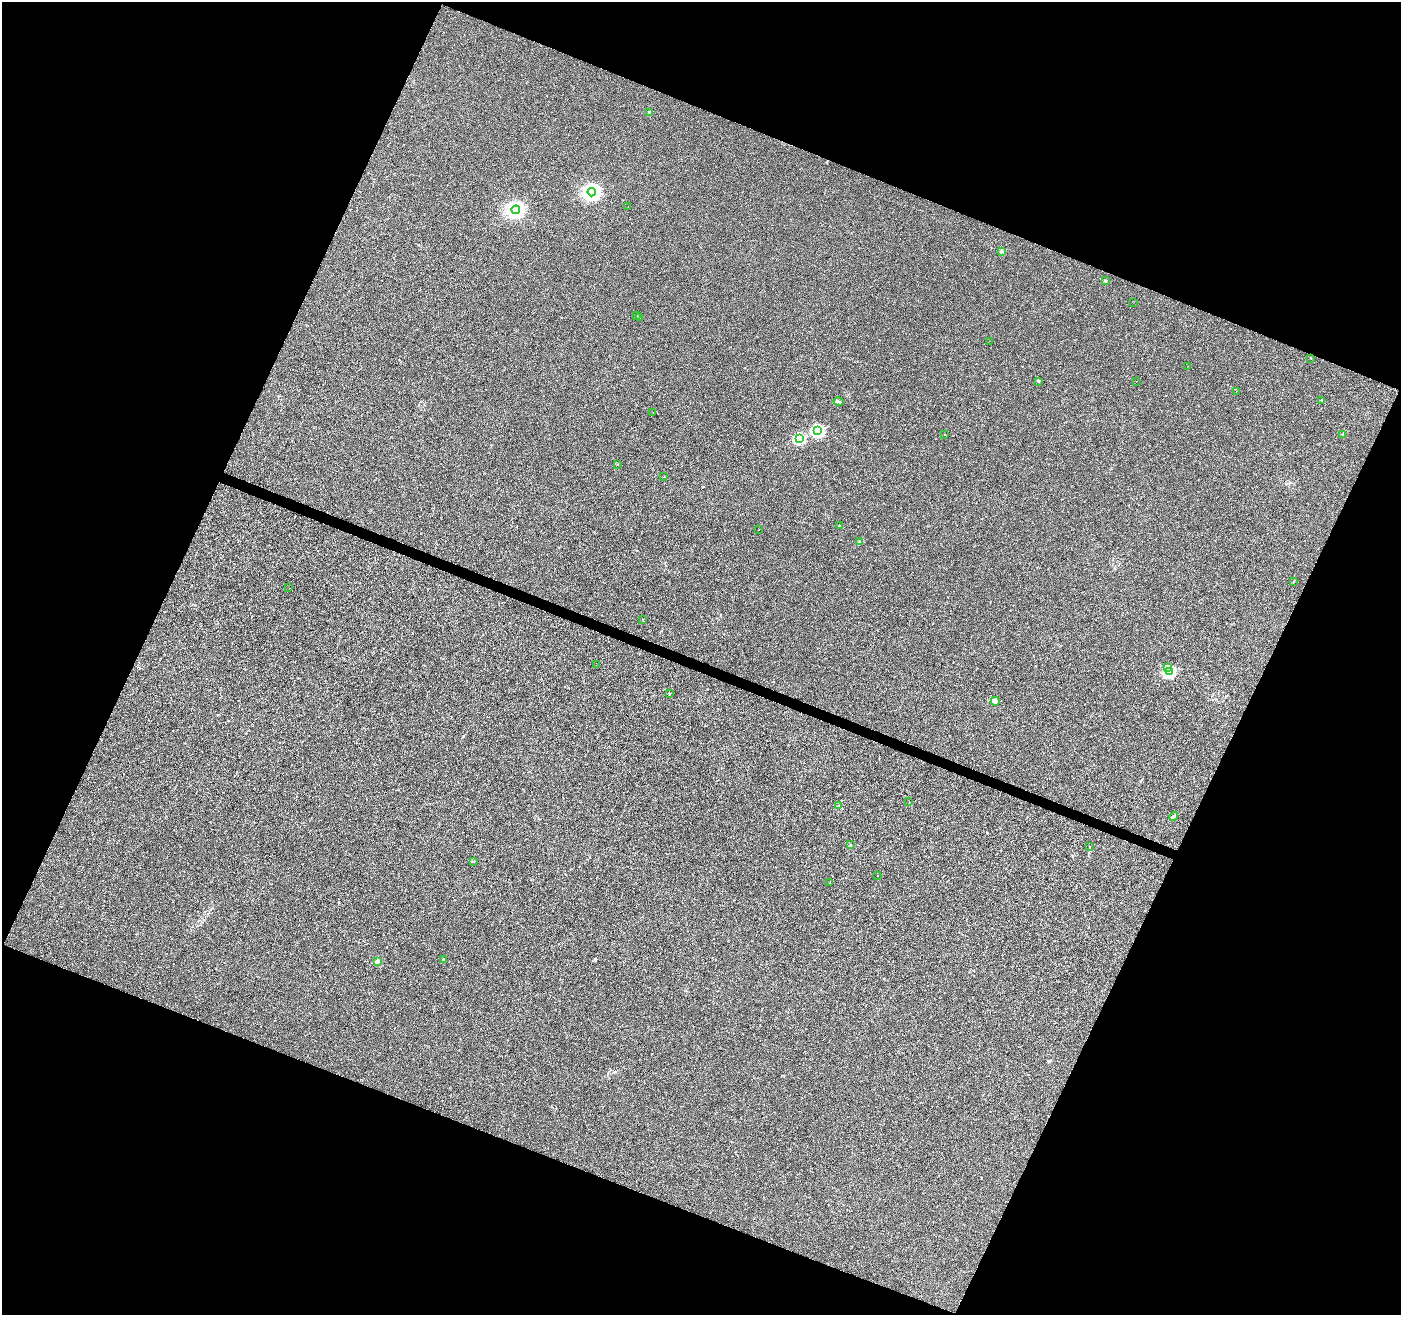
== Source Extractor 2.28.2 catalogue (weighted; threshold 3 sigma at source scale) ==
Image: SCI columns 8-5602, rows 272-5520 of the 5602 x 5727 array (HDU 1 of 3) = the unmasked area's bounding box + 8 px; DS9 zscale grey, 4 x 4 block average (1 PNG px = mean of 4 x 4 image px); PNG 1403 x 1317 px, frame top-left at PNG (2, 2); each listed source drawn as its Kron ellipse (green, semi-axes under 4 px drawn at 4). Shown black and unused: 43% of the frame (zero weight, under 3 of 4 exposures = <1% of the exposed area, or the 3 px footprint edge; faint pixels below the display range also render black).
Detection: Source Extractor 2.28.2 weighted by HDU 2 'WHT'. Background 1.73e-04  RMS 0.0017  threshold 0.00773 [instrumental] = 3 sigma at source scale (4.5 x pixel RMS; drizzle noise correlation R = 1.50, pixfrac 1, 0.0396/0.0396 arcsec/px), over >= 5 px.
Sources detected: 50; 3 cosmic-ray / hot-pixel residue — neither listed nor drawn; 2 coinciding with a brighter row at this scale — not listed separately; the other 45 listed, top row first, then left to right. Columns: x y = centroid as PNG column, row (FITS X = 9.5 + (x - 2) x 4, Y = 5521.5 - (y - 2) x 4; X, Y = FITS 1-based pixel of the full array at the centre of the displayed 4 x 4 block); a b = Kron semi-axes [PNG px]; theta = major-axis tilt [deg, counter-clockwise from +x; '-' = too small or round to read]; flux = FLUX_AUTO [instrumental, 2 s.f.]
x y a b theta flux
649 112 3 2 - 0.89
592 192 4 4 - 400
628 207 2 2 - 0.2
516 210 4 4 - 430
1001 251 2 2 - 5.4
1105 281 2 2 - 4.1
1134 302 2 2 - 0.13
636 315 2 2 - 0.22
639 318 2 2 - 0.37
989 341 2 2 - 0.32
1311 358 3 2 - 0.4
1187 366 2 2 - 0.18
1038 381 2 2 - 0.3
1136 381 2 2 - 0.14
1236 391 2 2 - 0.16
1321 400 2 2 - 1.4
838 401 5 2 - 1.4
653 413 2 2 - 0.34
818 430 2 2 - 110
945 435 2 2 - 0.25
1343 435 2 2 - 0.67
799 439 2 2 - 65
617 464 2 2 - 1.1
664 477 2 2 - 0.21
839 526 2 2 - 2.9
758 530 2 2 - 0.16
860 542 2 2 - 1.1
1294 581 2 2 - 0.42
289 588 2 2 - 0.15
642 620 2 2 - 0.43
596 665 2 2 - 1.5
1167 668 3 2 - 1.4
1169 672 2 2 - 62
669 693 2 2 - 1.9
995 701 4 2 - 1.9
909 802 2 2 - 0.2
839 806 2 2 - 7.3
1173 816 4 3 - 2
850 845 2 2 - 0.92
1090 847 2 2 - 0.33
474 861 3 2 - 0.5
878 875 2 2 - 0.14
830 883 2 2 - 0.16
443 959 2 2 - 3
377 961 2 2 - 13
Diffuse or blended objects may show on this block-average render without a row.